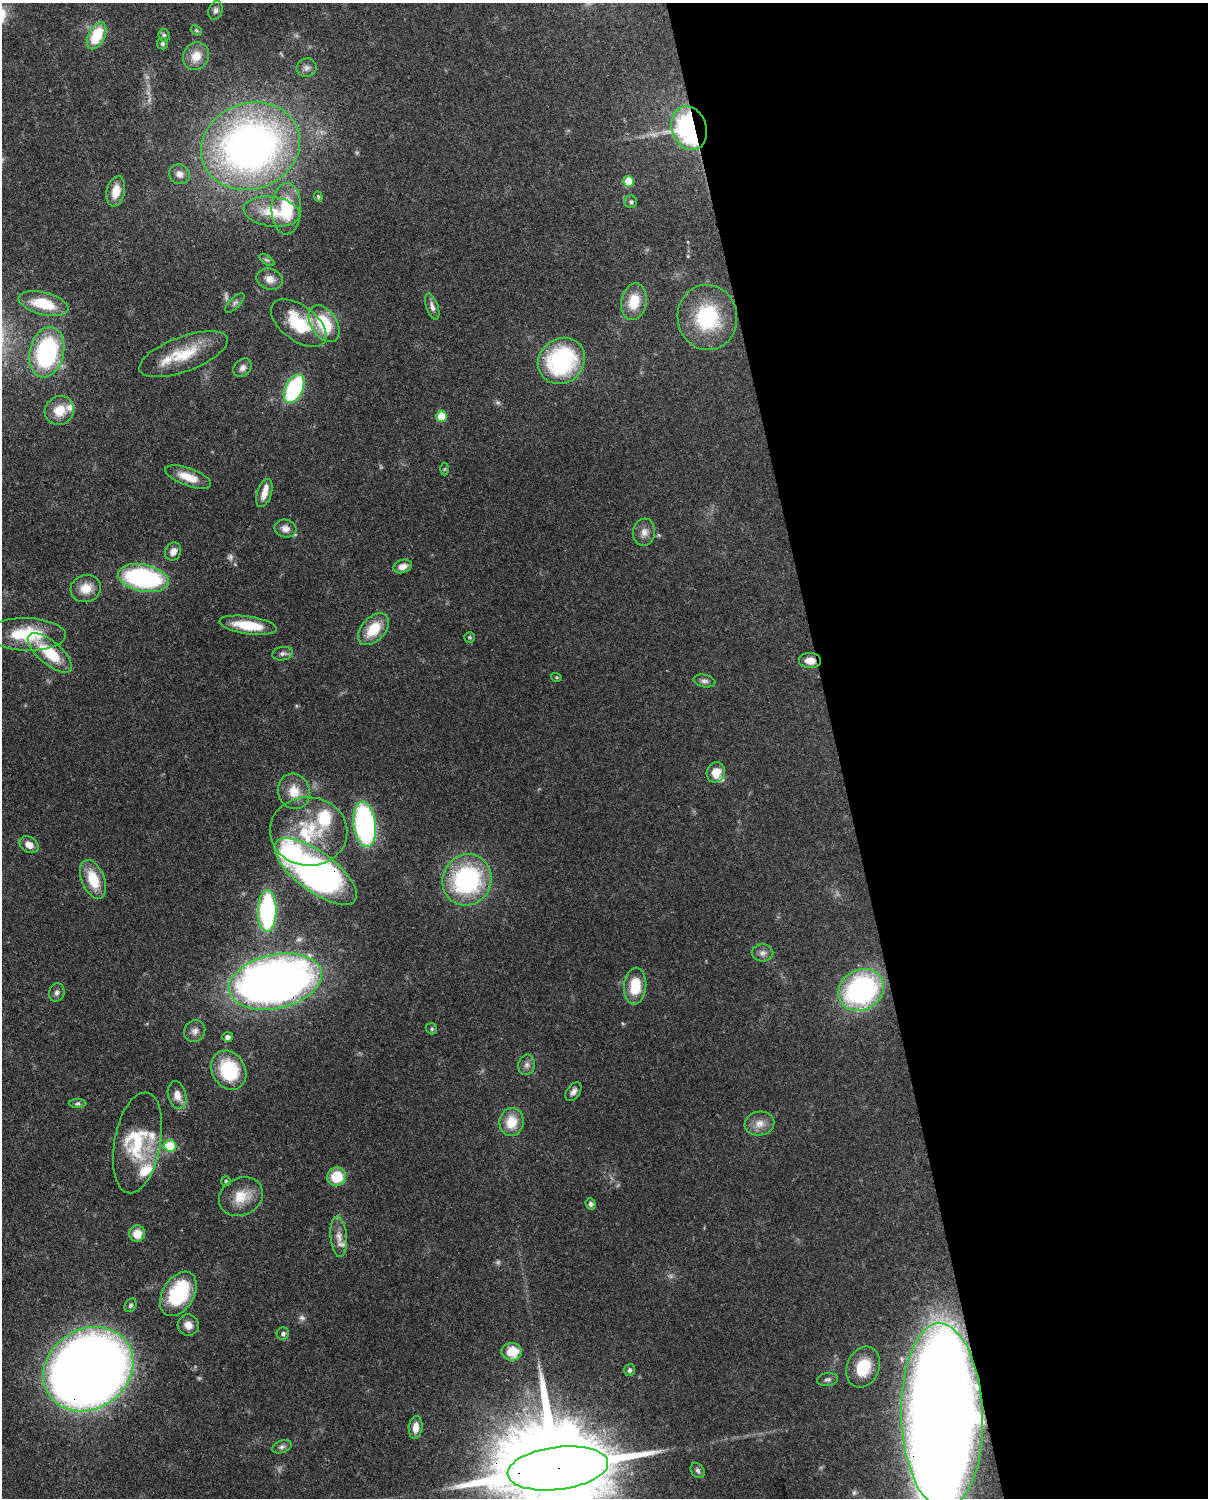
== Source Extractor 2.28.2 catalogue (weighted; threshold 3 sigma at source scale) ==
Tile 8 of 4 x 3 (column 4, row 2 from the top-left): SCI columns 3706-4911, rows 1651-3146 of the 5000 x 4909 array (HDU 1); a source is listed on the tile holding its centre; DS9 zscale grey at full resolution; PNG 1210 x 1500 px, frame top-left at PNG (2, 3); each listed source drawn as its Kron ellipse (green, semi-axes under 4 px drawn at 4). Shown black and unused: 31% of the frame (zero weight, under 3 of 4 exposures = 7% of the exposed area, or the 3 px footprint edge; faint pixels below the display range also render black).
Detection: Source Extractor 2.28.2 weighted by HDU 2 'WHT'; one run over the whole footprint, this tile lists its part. Background 0.0858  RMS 0.0039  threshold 0.0177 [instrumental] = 3 sigma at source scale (4.5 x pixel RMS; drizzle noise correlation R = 1.50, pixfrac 1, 0.05/0.05 arcsec/px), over >= 5 px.
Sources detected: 113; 7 too faint to see at this stretch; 2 inside a brighter object's white glare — neither listed nor drawn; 8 inside a brighter listed object's ellipse — not listed separately; the other 96 listed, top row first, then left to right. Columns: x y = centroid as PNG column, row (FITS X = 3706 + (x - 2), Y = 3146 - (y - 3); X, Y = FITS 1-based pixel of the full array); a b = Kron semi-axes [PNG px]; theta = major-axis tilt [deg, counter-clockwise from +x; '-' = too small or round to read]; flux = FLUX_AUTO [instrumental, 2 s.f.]
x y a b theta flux
215 10 10 7 73 1.4
196 30 6 4 -47 0.6
164 35 6 5 - 0.85
96 36 14 8 63 15
163 43 6 6 - 0.78
196 56 14 12 57 6.3
307 68 10 9 - 2
689 128 22 17 -71 89
250 146 50 43 21 200
179 174 11 9 -32 2.4
629 181 5 5 - 11
116 191 15 9 78 6.5
318 197 5 4 - 0.53
631 202 6 6 - 0.86
286 209 26 14 88 17
272 212 28 15 -7 11
267 260 9 4 -35 0.77
270 279 13 10 -17 3.5
634 302 18 12 79 9.8
235 303 12 5 45 1.2
43 304 25 11 -14 13
432 307 14 6 -71 1.9
707 317 32 30 -82 29
299 323 32 17 -37 19
324 324 20 13 -57 18
47 352 25 17 76 49
183 354 47 17 20 16
561 361 25 22 40 46
242 368 10 8 47 2
294 389 15 8 64 46
59 410 15 14 - 7.7
441 416 5 5 - 11
445 469 6 4 89 0.51
188 477 24 8 -20 6.8
264 493 14 7 72 3.9
285 529 11 9 -15 2.6
644 532 13 11 83 3.1
173 551 9 7 64 2.6
403 566 9 6 17 2.9
143 578 26 13 -11 64
86 588 15 13 15 5.9
248 625 29 8 -8 13
374 629 19 12 47 11
27 634 39 16 -2 19
470 637 5 5 - 0.64
50 653 27 11 -40 15
283 654 10 6 10 1.4
810 660 11 7 -4 3.9
556 677 5 3 - 0.4
704 681 11 6 -11 1.4
716 772 10 9 - 6
294 791 18 16 -71 7.3
365 824 23 11 -82 84
309 831 39 34 -4 29
29 845 10 7 -35 3.2
316 871 49 19 -37 180
93 879 20 11 -68 12
467 880 26 24 63 57
267 911 21 9 89 59
762 953 11 8 0 1.9
275 981 47 27 12 310
635 986 18 11 85 11
861 990 24 20 32 80
57 993 9 7 73 1.4
432 1029 6 5 - 0.76
195 1031 11 10 - 2.3
228 1037 5 5 - 1.5
527 1065 10 8 74 1.9
229 1070 20 16 -60 24
573 1092 10 6 55 1.8
177 1095 14 9 -75 4
78 1103 9 4 1 0.89
511 1122 14 12 81 8.7
759 1124 15 12 11 4
138 1143 51 23 79 23
170 1146 6 6 - 14
337 1177 9 9 - 13
226 1181 5 5 - 0.59
241 1197 23 18 26 8.7
591 1204 6 5 - 1.1
137 1234 8 8 - 5.9
339 1237 20 8 -85 4.1
178 1294 24 15 58 29
131 1305 7 5 58 0.89
188 1325 11 10 - 3.3
283 1334 6 6 - 1.1
512 1352 10 9 - 9.5
863 1367 21 16 67 21
88 1369 47 40 34 720
629 1370 6 5 - 0.97
827 1380 11 6 8 1.1
942 1416 93 41 -88 600
416 1427 11 7 86 3.3
282 1447 10 6 19 1.3
558 1468 51 21 7 15000
698 1471 8 6 -54 1.1
Overlapping masked pixels (flux is a lower limit): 7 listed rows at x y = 689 128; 810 660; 316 871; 275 981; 88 1369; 942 1416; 558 1468
Isophote crosses this tile's border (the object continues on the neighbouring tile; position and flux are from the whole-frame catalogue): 3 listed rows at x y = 88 1369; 942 1416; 558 1468